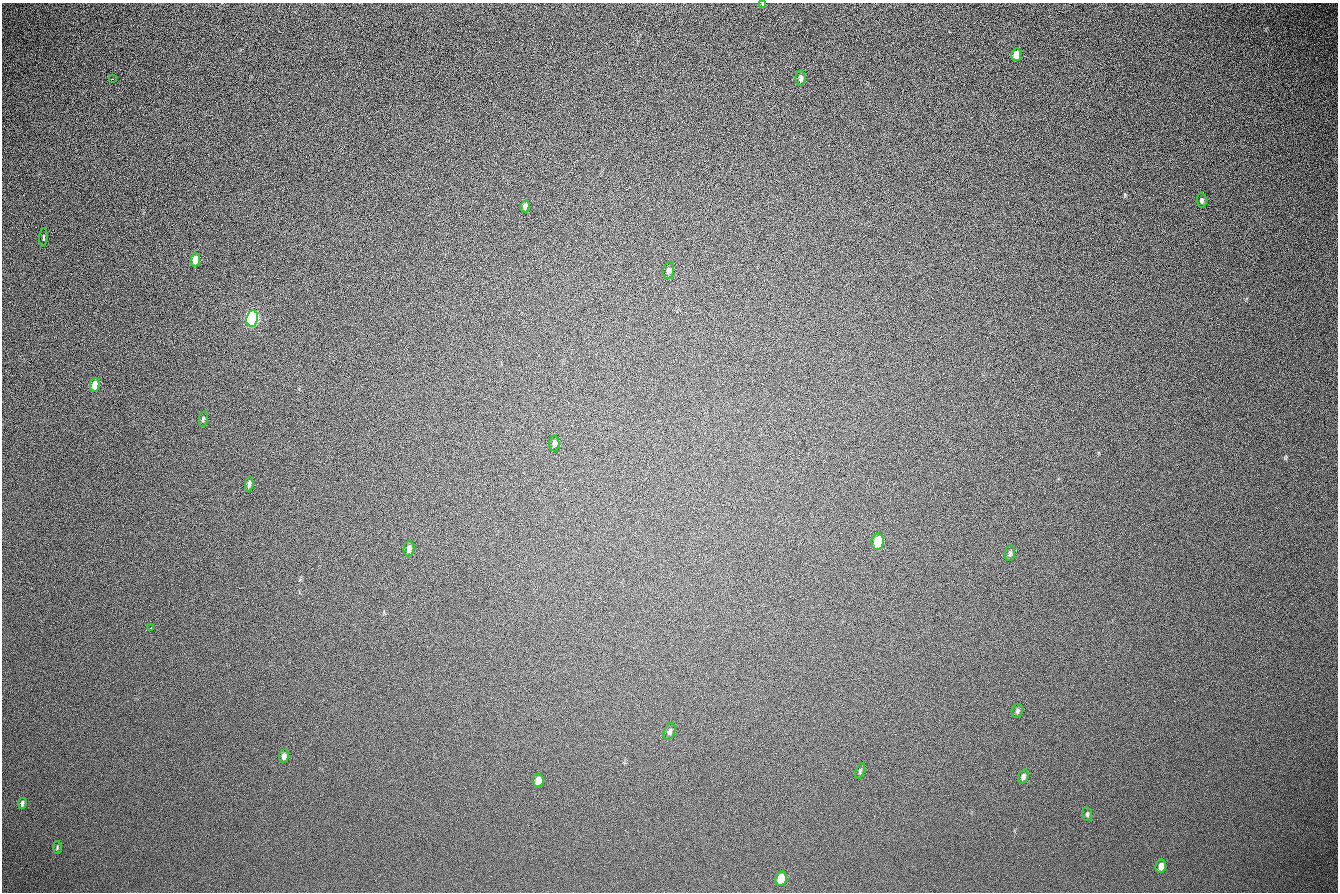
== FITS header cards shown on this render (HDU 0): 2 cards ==
NAXIS1  =                 1336 / length of data axis 1
NAXIS2  =                  890 / length of data axis 2

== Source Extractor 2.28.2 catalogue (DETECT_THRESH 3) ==
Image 1336 x 890 px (HDU 0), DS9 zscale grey, 1 PNG px = 1 image px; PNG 1340 x 894 px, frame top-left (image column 1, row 890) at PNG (2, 3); each listed source drawn as its Kron ellipse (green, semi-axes under 4 px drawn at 4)
Background 277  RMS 23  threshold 67.9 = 3 sigma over >= 5 px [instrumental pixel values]
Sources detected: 29; all 29 listed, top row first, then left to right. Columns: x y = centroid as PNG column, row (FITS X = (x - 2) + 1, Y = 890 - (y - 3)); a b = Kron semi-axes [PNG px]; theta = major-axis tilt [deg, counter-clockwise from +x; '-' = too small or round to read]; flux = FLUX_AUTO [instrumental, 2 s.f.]
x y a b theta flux
763 4 4 3 - 1900
1016 55 6 5 - 12000
801 78 8 5 90 4100
112 79 3 2 - 820
1202 200 7 5 -86 3400
525 206 6 4 75 4100
43 237 9 3 87 1900
195 260 7 5 80 15000
668 271 8 6 80 3700
252 318 8 6 80 650000
95 385 7 4 80 16000
203 419 8 4 78 2100
554 443 8 5 -90 3300
249 484 7 3 82 3500
878 542 8 6 82 43000
409 549 7 5 86 5000
1010 553 8 5 80 2800
151 627 3 2 - 1200
1017 711 7 5 67 3000
669 732 8 5 69 3800
284 756 7 5 83 6000
860 771 8 4 72 2700
1023 777 7 5 69 4300
538 780 7 5 83 11000
22 803 5 3 - 3500
1087 814 7 5 -78 2500
57 847 6 3 -89 1600
1161 866 7 5 79 8500
781 878 7 5 77 32000
At the frame edge (FLAGS 8, measured only in part): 1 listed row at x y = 763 4